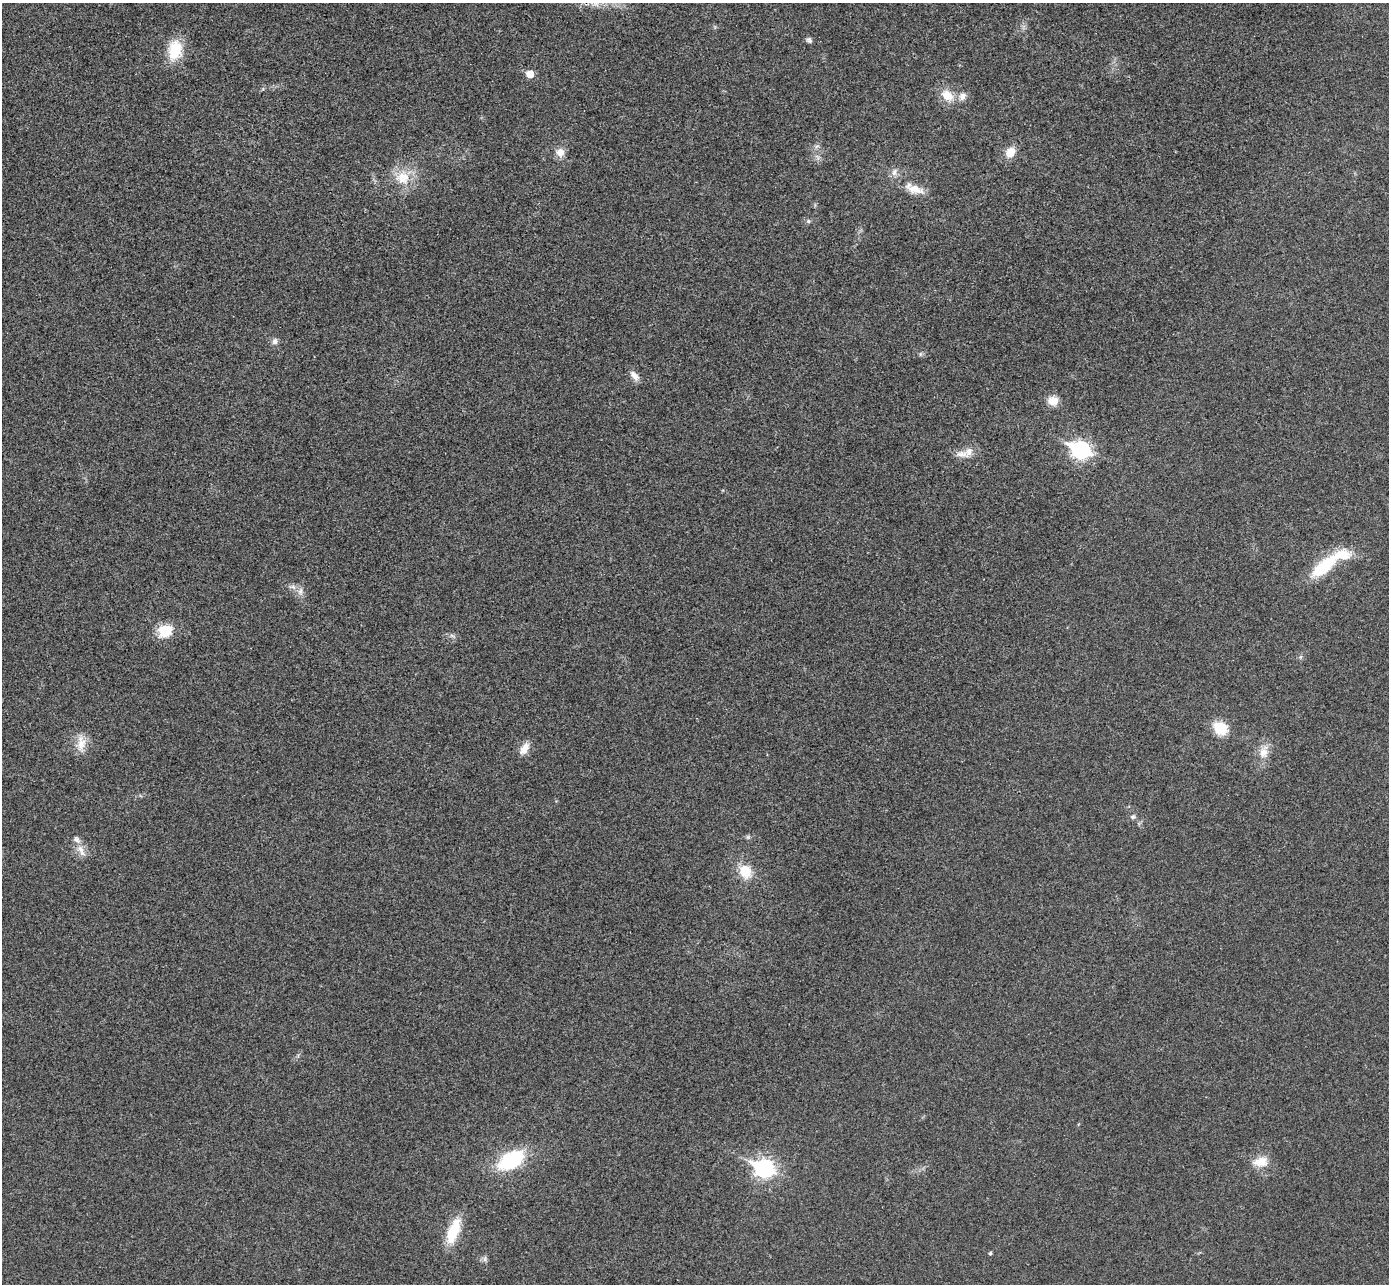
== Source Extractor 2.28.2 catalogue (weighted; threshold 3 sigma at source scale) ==
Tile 10 of 4 x 4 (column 2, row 3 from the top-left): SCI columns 1415-2801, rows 1476-2757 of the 5607 x 5646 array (HDU 1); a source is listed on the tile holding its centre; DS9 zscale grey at full resolution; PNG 1391 x 1286 px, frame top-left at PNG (2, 3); no overlay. Shown black and unused: <1% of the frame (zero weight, under 3 of 4 exposures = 6% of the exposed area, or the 3 px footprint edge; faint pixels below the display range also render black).
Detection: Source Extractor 2.28.2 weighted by HDU 2 'WHT'; one run over the whole footprint, this tile lists its part. Background 0.025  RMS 0.0063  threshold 0.0283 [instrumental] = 3 sigma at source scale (4.5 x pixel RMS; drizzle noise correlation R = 1.50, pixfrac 1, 0.05/0.05 arcsec/px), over >= 5 px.
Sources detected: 41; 3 inside a brighter listed object's ellipse — not listed separately; the other 38 listed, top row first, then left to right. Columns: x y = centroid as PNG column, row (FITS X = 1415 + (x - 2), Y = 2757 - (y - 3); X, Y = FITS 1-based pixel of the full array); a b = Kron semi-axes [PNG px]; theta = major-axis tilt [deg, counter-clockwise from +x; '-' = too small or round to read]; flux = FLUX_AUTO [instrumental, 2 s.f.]
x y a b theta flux
596 4 10 6 -18 3.3
809 40 7 7 - 1.6
175 50 26 17 80 20
530 74 5 5 - 12
947 95 16 11 -41 11
962 96 11 8 62 3.9
817 146 7 4 18 1.3
560 152 11 11 - 5
1010 152 12 9 56 8.6
894 172 11 7 68 3
403 178 21 20 - 16
914 189 28 11 -20 9.5
808 221 6 5 - 1
275 341 9 7 88 2.4
920 354 7 4 71 0.94
634 376 16 8 -48 3.8
1053 401 12 10 -3 7.4
1080 450 9 7 -24 190
962 454 18 10 -3 5.6
1324 567 34 13 41 31
293 587 11 6 -4 2.7
300 591 11 6 73 2.8
165 631 17 14 32 15
452 636 7 4 -19 1.3
1220 728 16 13 -41 15
81 743 24 11 86 8.7
524 748 17 9 57 6.1
1263 752 18 11 78 8
1133 817 7 6 - 1.6
748 837 6 5 - 1
80 849 13 9 -59 5.4
745 872 15 13 -66 13
511 1160 19 11 31 63
1260 1162 20 12 7 9.5
764 1168 9 7 -23 230
453 1231 33 12 70 19
990 1253 4 4 - 1.2
485 1259 9 4 82 1.5